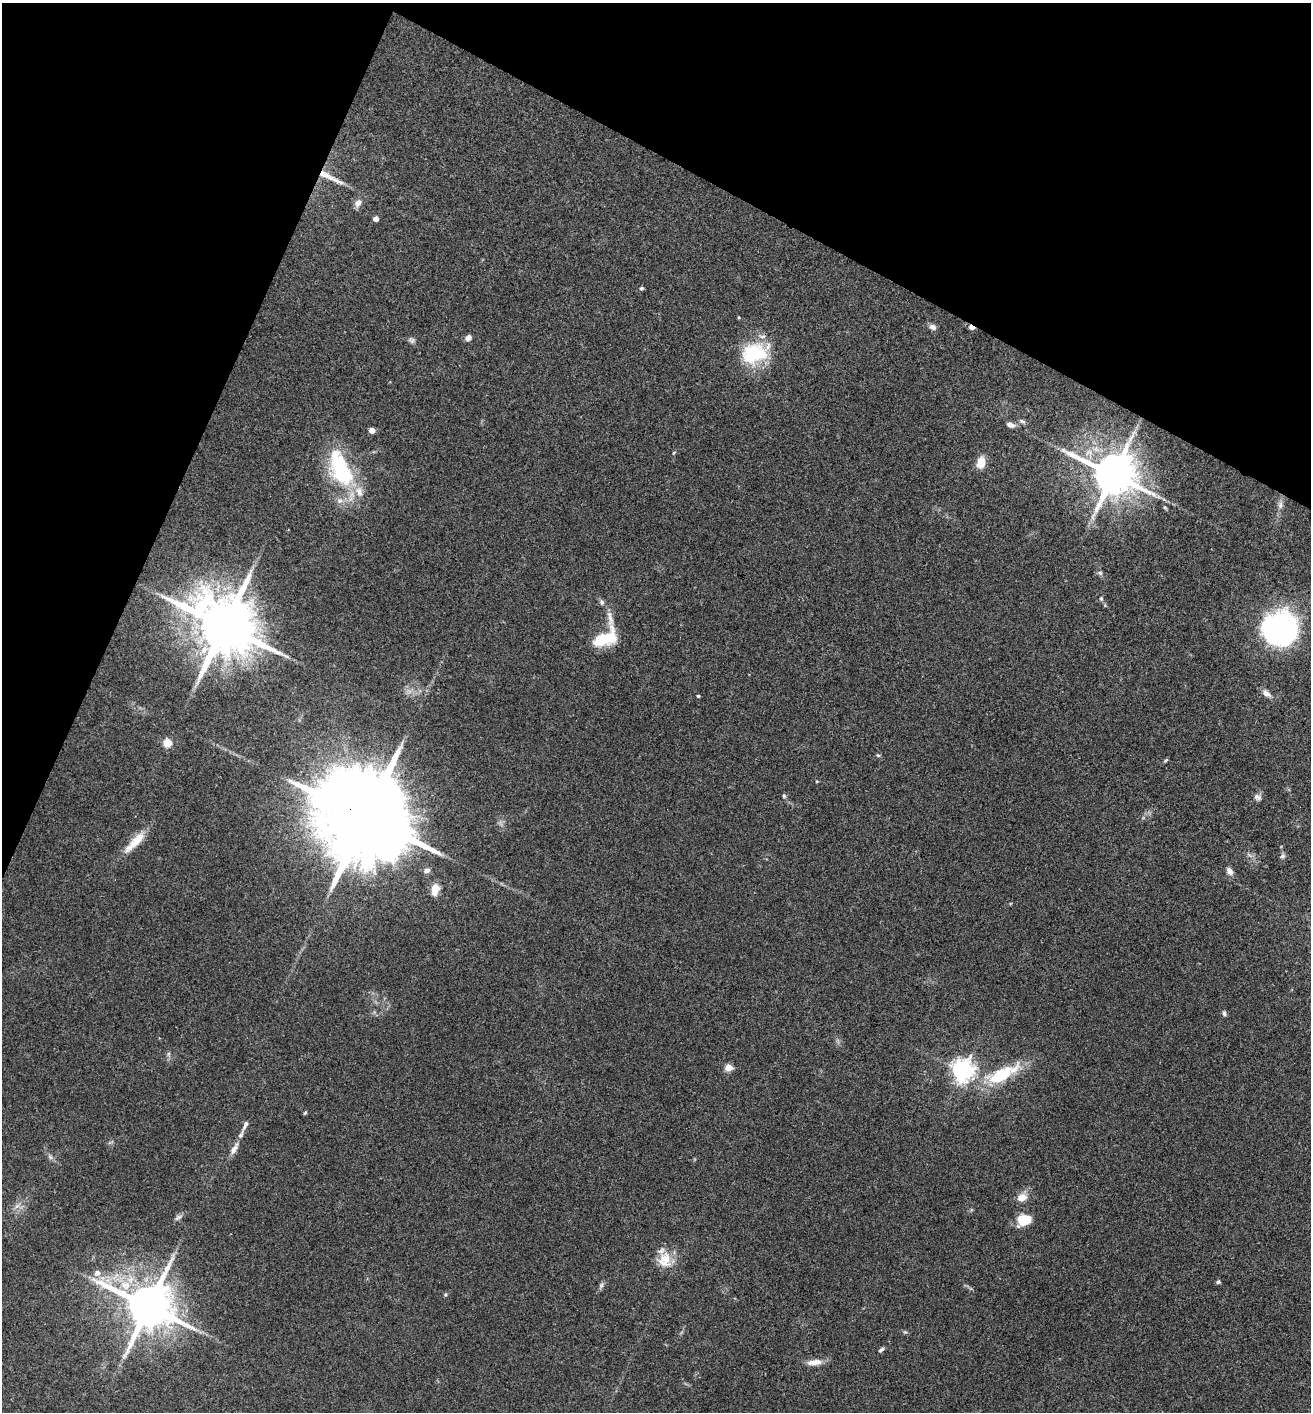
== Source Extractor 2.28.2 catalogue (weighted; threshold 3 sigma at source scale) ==
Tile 2 of 4 x 4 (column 2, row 1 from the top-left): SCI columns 1457-2765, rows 4235-5644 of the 5660 x 5650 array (HDU 1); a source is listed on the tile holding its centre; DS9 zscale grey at full resolution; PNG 1313 x 1414 px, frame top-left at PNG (2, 3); no overlay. Shown black and unused: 22% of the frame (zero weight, under 3 of 4 exposures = <1% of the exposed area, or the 3 px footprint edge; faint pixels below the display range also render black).
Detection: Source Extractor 2.28.2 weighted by HDU 2 'WHT'; one run over the whole footprint, this tile lists its part. Background 0.0661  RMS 0.0053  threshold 0.0238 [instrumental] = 3 sigma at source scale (4.5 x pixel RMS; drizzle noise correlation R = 1.50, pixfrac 1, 0.05/0.05 arcsec/px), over >= 5 px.
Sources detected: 64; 1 inside a brighter object's white glare — not listed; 3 inside a brighter listed object's ellipse — not listed separately; the other 60 listed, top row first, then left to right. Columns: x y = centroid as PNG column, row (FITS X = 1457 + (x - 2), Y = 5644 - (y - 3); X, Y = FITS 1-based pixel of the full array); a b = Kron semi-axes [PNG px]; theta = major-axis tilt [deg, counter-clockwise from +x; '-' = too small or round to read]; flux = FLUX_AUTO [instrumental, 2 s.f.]
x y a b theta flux
326 175 25 8 -26 8.2
358 203 10 7 66 2.8
376 219 4 4 - 3.5
642 288 6 4 3 0.88
932 327 9 7 -18 2.3
972 327 6 3 -25 5.1
468 338 9 6 48 1.8
412 341 8 5 59 1.2
755 353 33 23 15 33
1022 421 9 5 -23 1.2
1010 425 10 6 -21 2.3
372 430 5 4 - 4.2
674 453 6 3 45 0.53
981 463 12 8 79 7.4
340 471 52 24 -58 44
1113 474 13 11 -14 2400
1280 505 10 6 81 2.2
1165 508 6 4 -19 0.6
1100 573 6 6 - 1.1
1101 599 6 4 -71 0.83
602 602 8 6 -82 1.3
610 619 27 7 -81 5.9
224 626 18 14 -33 5000
1279 630 35 32 16 120
605 638 28 15 26 19
1267 693 11 7 -38 3.1
698 696 3 3 - 0.62
167 743 5 5 - 17
878 755 6 4 -40 0.71
1166 760 6 4 45 0.68
784 796 5 4 - 0.89
1257 797 11 8 -18 2.1
366 817 30 20 -32 15000
135 842 36 10 46 10
1282 856 9 5 30 1.1
427 870 8 7 - 2.2
1230 871 9 6 -54 2.9
435 889 11 7 81 8.7
1224 1013 7 5 -82 1.2
168 1054 6 4 71 0.9
729 1067 5 4 - 13
963 1071 7 7 - 350
1002 1074 47 16 27 28
305 1113 5 4 - 0.63
245 1125 17 6 68 2.8
234 1148 21 8 64 4.3
50 1157 8 5 -45 1.4
1021 1198 10 8 25 5.7
17 1206 8 5 44 1.8
178 1217 10 6 37 1.7
1022 1220 13 11 41 11
664 1260 21 19 -82 11
97 1273 7 6 - 3.3
1218 1282 5 5 - 0.91
601 1285 9 5 69 1.3
445 1294 5 4 - 0.71
148 1306 14 12 -23 2800
905 1332 5 5 - 0.69
881 1350 8 5 38 1.2
814 1362 21 7 4 4.8
Overlapping masked pixels (flux is a lower limit): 3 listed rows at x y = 326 175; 972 327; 366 817